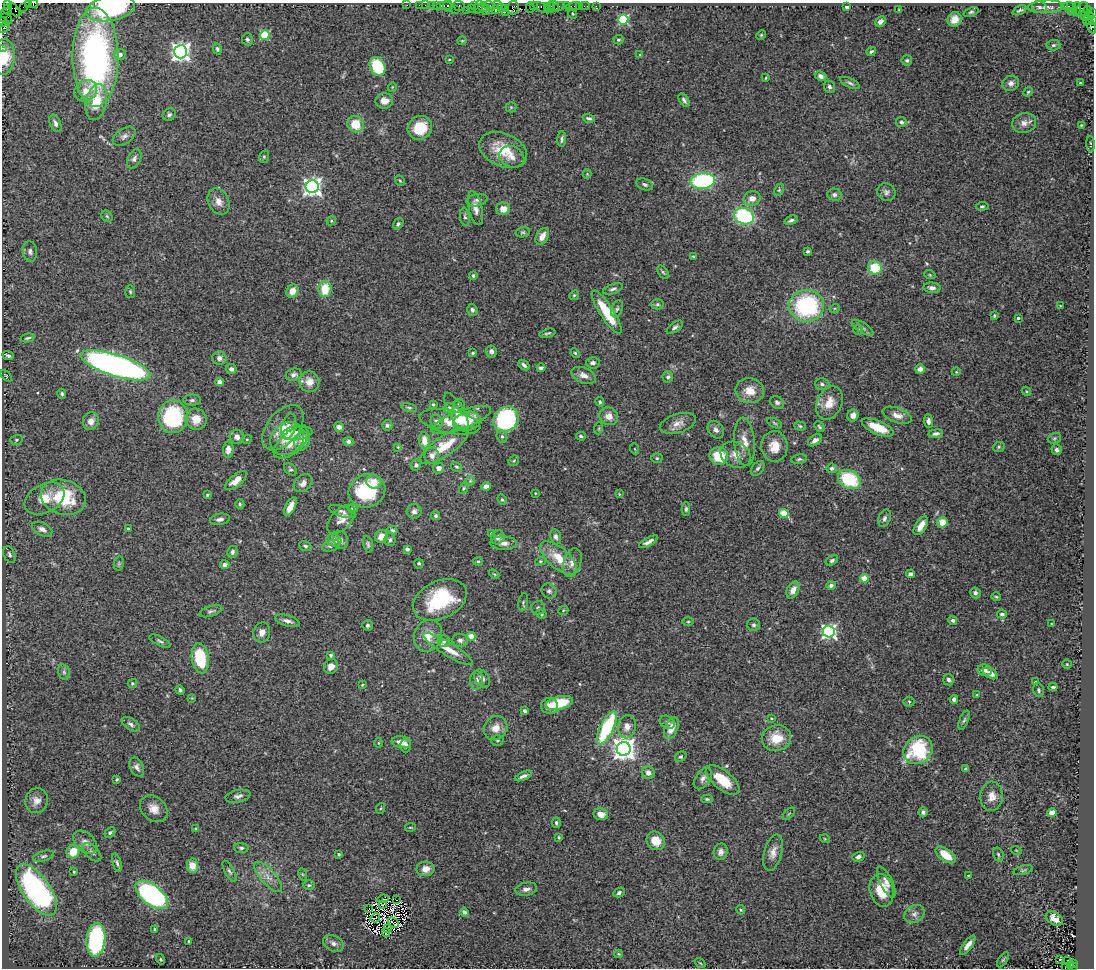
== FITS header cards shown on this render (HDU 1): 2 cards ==
NAXIS1  =                 1092
NAXIS2  =                  966

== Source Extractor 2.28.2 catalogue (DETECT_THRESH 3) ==
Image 1092 x 966 px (HDU 1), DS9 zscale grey, 1 PNG px = 1 image px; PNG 1096 x 970 px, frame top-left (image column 1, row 966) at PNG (2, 3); each listed source drawn as its Kron ellipse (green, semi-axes under 4 px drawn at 4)
Background 2.53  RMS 0.045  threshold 0.134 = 3 sigma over >= 5 px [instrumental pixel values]
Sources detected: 453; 5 with non-positive FLUX_AUTO (blend fragments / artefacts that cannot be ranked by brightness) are neither listed nor drawn; the other 448 listed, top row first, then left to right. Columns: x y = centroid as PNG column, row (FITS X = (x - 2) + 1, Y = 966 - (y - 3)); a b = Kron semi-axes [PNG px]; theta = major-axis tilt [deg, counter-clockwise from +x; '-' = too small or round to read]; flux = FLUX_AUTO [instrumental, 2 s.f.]
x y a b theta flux
28 3 3 2 - 130
7 4 3 3 - 380
33 4 4 2 - 160
407 5 2 2 - 52
419 5 2 2 - 83
425 5 2 2 - 79
431 5 2 2 - 120
436 5 3 2 - 190
448 5 6 3 -82 290
497 5 4 2 - 450
444 6 7 3 0 390
459 6 6 5 - 250
474 6 4 2 - 150
489 6 6 3 -15 430
533 6 3 2 - 150
547 6 3 3 - 140
554 6 7 2 -48 190
559 6 6 3 17 320
566 6 2 2 - 33
574 6 8 3 16 350
579 6 2 2 - 35
585 6 5 2 - 84
596 6 3 2 - 30
847 6 3 3 - 28
1069 6 6 3 -8 280
23 7 2 2 - 81
479 7 7 4 75 630
550 7 5 3 - 220
1039 7 7 6 - 8.6
1046 7 18 6 3 17
1065 7 3 3 - 58
110 8 25 12 10 400
483 8 5 3 - 330
501 8 3 2 - 360
505 8 3 3 - 210
513 8 7 5 78 630
530 8 5 2 - 180
542 8 10 3 -23 720
7 9 5 3 - 630
455 9 3 2 - 100
471 9 3 2 - 110
1076 9 7 2 78 140
1082 9 7 5 60 650
14 10 8 3 -55 420
466 10 2 2 - 190
486 10 5 2 - 230
495 10 3 3 - 1200
899 10 3 2 - 2.1
1019 10 7 3 26 5.7
1088 10 4 3 - 210
1071 11 3 2 - 48
505 12 2 2 - 120
971 12 8 4 18 5.1
1092 12 3 2 - 78
5 14 4 3 - 80
573 14 5 3 - 3.5
1084 16 3 3 - 93
6 19 6 5 - 510
623 19 5 5 - 260
955 19 7 7 - 23
1088 19 7 4 59 1300
1092 21 4 3 - 240
3 22 5 3 - 240
880 22 6 4 46 13
1091 26 8 4 -67 490
4 27 7 2 55 240
265 35 5 5 - 160
761 35 5 4 - 3.4
247 39 6 5 - 7.5
618 40 5 4 - 5.6
462 41 4 4 - 2.8
1053 45 7 5 4 6
2 48 2 2 - 52
217 49 5 4 - 5.7
871 51 5 3 - 4.9
181 52 6 6 - 1600
640 54 4 3 - 2
120 55 6 5 - 18
4 57 18 11 87 61
95 57 49 23 -90 880
449 59 3 2 - 2.3
907 60 5 5 - 5.7
377 66 10 7 -63 150
821 76 6 4 -26 12
766 78 4 3 - 2.4
850 83 11 4 -25 7.8
1011 83 8 7 - 14
1080 83 3 2 - 2.3
392 87 5 3 - 2.1
829 87 6 5 - 8.7
86 91 12 10 35 35
1028 92 5 4 - 3.9
684 100 7 4 -58 8.6
384 101 9 7 1 28
96 102 18 10 78 78
511 107 5 5 - 3.4
169 115 7 6 - 8
589 118 6 4 -15 6.1
901 122 5 5 - 7.6
55 123 9 5 -67 13
1024 123 12 10 17 21
356 124 8 8 - 65
1081 125 4 3 - 2.3
420 128 12 11 - 92
124 136 13 7 34 14
562 139 8 3 87 6.5
1091 144 8 3 -88 3.3
503 150 25 16 -24 87
264 157 6 5 - 4.1
512 157 13 10 -25 24
134 159 10 6 63 11
587 174 4 4 - 3.1
400 181 5 3 - 3.6
703 181 12 8 6 340
645 185 8 5 -22 9
312 187 6 6 - 1400
779 190 7 4 65 4.4
886 192 9 8 - 11
834 195 7 6 - 9.4
752 198 8 7 - 21
477 200 11 6 11 11
219 201 14 10 -63 25
982 206 6 3 6 4.2
475 208 17 6 -77 22
503 209 7 6 - 27
107 216 6 5 - 4.7
744 216 10 8 -17 280
465 217 9 5 -82 6.7
791 220 7 4 20 8.6
331 221 5 4 - 3.1
398 224 6 4 55 6.9
523 232 7 5 12 4.9
542 236 9 6 62 30
30 251 10 7 -83 11
808 251 3 3 - 4.9
694 257 3 3 - 4.6
875 268 7 7 - 93
663 272 7 4 -53 5
930 275 6 3 -19 3.4
473 276 4 4 - 5.8
932 288 8 5 -5 12
325 289 8 6 88 65
613 289 10 5 20 9
292 291 7 5 61 30
130 292 6 5 - 4.7
574 295 5 4 - 4.1
657 304 6 5 - 5.4
806 306 17 16 - 360
1060 306 3 2 - 2
835 308 5 3 - 3.4
617 309 9 5 68 7.9
472 310 6 5 - 7.8
607 312 25 7 -57 100
994 316 3 3 - 4.1
1018 318 3 3 - 4.8
675 327 9 4 36 8.8
863 328 12 5 -32 10
858 329 5 5 - 4.8
547 333 8 2 14 5.3
28 338 7 3 13 5.5
491 351 6 5 - 10
473 353 3 3 - 4.6
575 353 5 4 - 3.5
8 356 6 3 -23 6.3
219 358 7 6 - 14
593 363 7 5 -4 13
115 365 37 10 -18 1500
524 365 6 3 -40 7.5
541 368 4 3 - 7.6
231 369 5 5 - 11
920 369 5 4 - 14
956 372 4 3 - 2.3
294 375 8 6 17 11
584 375 13 7 -23 19
6 376 7 2 -45 2.7
668 377 5 5 - 6.7
220 382 4 4 - 17
309 382 10 10 - 33
822 384 7 5 -14 7.4
750 391 14 12 -11 47
1026 391 5 4 - 3.3
62 394 5 4 - 5.1
192 400 9 5 0 8.1
600 402 5 4 - 5
777 402 7 5 -35 7.1
829 403 17 12 66 45
433 404 3 3 - 4
459 404 5 5 - 5.3
409 408 8 3 -11 4.8
449 408 5 5 - 12
456 412 21 7 -61 24
853 415 6 5 - 16
897 415 15 7 -20 24
609 416 9 8 - 27
173 417 16 15 - 280
196 419 11 10 - 45
506 419 13 12 - 310
461 420 32 9 21 82
91 421 9 8 - 22
467 421 14 9 15 45
928 421 7 4 -87 10
437 422 7 6 - 10
450 422 31 11 -11 56
678 423 19 9 17 25
774 423 8 4 -28 4.5
387 425 5 5 - 6
289 426 13 7 75 17
800 426 6 4 -17 4.5
339 427 5 4 - 9.8
819 427 6 3 -47 4.5
878 427 17 6 -23 68
283 428 26 15 50 57
599 428 6 4 72 4.2
716 430 9 7 -53 14
297 433 15 7 6 32
936 434 7 4 7 7.3
502 436 6 5 - 5.8
581 436 4 3 - 5.8
237 437 7 7 - 14
1054 438 7 5 21 5.6
247 439 5 3 - 2.5
287 439 18 15 41 66
16 440 6 5 - 4.7
815 440 8 5 35 14
302 441 10 7 63 30
424 441 8 5 -83 26
348 442 5 4 - 8.9
745 442 24 10 -85 39
291 443 21 11 40 51
445 446 29 10 35 80
774 446 15 13 -89 42
398 447 3 3 - 2.3
999 447 6 5 - 4.9
635 449 5 3 - 2.5
228 450 8 5 84 17
1057 450 5 5 - 8.6
735 455 16 12 -26 34
432 456 8 7 - 15
719 456 9 9 - 79
657 458 6 5 - 4.8
799 459 8 5 10 6.4
514 461 6 5 - 3.6
416 465 5 5 - 7
457 467 6 4 -29 4.7
438 468 5 5 - 16
758 468 8 5 50 7.6
832 468 5 4 - 8.6
290 469 7 5 -39 5.5
849 479 12 9 -29 170
236 481 13 6 39 28
470 481 5 4 - 4.2
374 482 8 6 -27 26
303 483 10 7 42 15
486 486 5 4 - 16
464 488 6 4 62 4.2
367 491 19 16 26 170
535 493 3 2 - 1.9
619 494 4 3 - 2.6
207 495 4 3 - 3.1
63 497 23 17 -16 170
45 498 21 14 27 55
502 500 5 4 - 4.1
240 504 5 4 - 4.8
290 507 10 5 63 27
353 508 5 4 - 6
686 509 7 4 -90 6.2
414 511 7 7 - 10
343 512 14 5 -18 9.4
784 513 5 4 - 110
436 516 4 4 - 4.8
884 518 9 6 68 9.5
220 519 10 5 11 11
341 519 17 10 48 27
942 522 5 5 - 43
921 526 10 5 58 34
128 528 3 2 - 3.2
42 529 11 6 -26 18
393 530 5 4 - 5.4
491 533 3 3 - 6
382 536 7 6 - 26
498 537 7 6 - 12
556 537 8 5 -79 8.5
334 540 7 6 - 20
341 540 9 7 -64 11
390 540 6 5 - 6.6
648 542 10 3 29 12
504 543 13 6 -2 16
368 544 8 5 -79 6.3
305 546 6 4 -21 5.7
331 546 9 5 19 9.8
407 549 4 3 - 7.8
232 552 6 5 - 7.7
9 555 9 5 -67 7.6
559 558 22 10 -41 71
832 560 7 4 33 7.1
478 561 5 4 - 4.1
540 561 5 4 - 3.4
119 563 7 5 78 4.8
419 563 5 5 - 5.4
572 563 15 8 72 25
225 565 4 4 - 12
494 574 6 3 -43 3.4
911 574 4 3 - 11
864 578 4 4 - 67
831 585 4 4 - 9.3
793 590 9 6 63 23
549 591 8 7 - 9.2
975 593 5 5 - 8.6
996 597 5 3 - 3.6
440 600 28 18 25 200
523 602 9 4 79 5.2
538 608 7 7 - 6.9
211 611 12 5 18 8.1
563 611 5 3 - 3.1
541 614 5 4 - 4.4
1002 614 5 4 - 7.6
953 620 4 4 - 9.5
287 621 12 5 -16 13
688 622 5 3 - 3.2
1051 624 2 2 - 2.3
367 625 5 5 - 5.2
753 625 6 6 - 7.2
829 631 6 6 - 720
262 632 10 8 77 17
428 636 16 14 67 47
472 636 4 4 - 70
460 640 8 6 -9 11
160 641 11 4 -26 7.1
444 641 6 6 - 7.7
448 649 29 6 -31 54
331 655 4 4 - 4.5
200 658 15 8 -81 160
1067 664 4 4 - 3.4
331 666 8 6 52 19
985 670 7 5 -9 10
64 672 8 6 -77 7.6
990 673 8 5 -31 18
482 679 10 6 -55 13
477 680 9 6 -89 13
949 680 6 5 - 7.9
1035 682 3 3 - 2.9
132 683 4 4 - 3.8
362 685 4 3 - 2.5
1053 687 4 3 - 4.6
180 690 5 3 - 5.8
1039 690 7 5 -76 6
977 695 4 4 - 3.9
192 698 4 3 - 2.3
954 699 4 4 - 10
909 702 5 5 - 4
559 703 13 6 13 120
549 706 8 8 - 22
525 711 4 3 - 7.4
771 718 4 3 - 2.7
964 720 10 4 68 6.8
667 722 8 6 -39 7.6
131 724 10 5 -33 9.9
627 727 12 9 79 23
496 728 12 11 - 33
607 728 18 6 64 270
671 728 11 6 67 37
776 738 15 13 10 61
497 740 6 5 - 5.4
401 742 9 5 -11 29
378 743 5 3 - 3.2
406 746 7 5 89 8
624 749 7 7 - 2600
918 750 15 13 39 210
681 757 6 4 35 4.6
137 767 10 6 -63 12
966 769 4 3 - 5.8
648 773 7 6 - 14
523 776 9 4 23 9.8
703 778 12 7 56 13
117 779 4 3 - 3.9
723 780 20 9 -39 85
238 796 13 6 12 13
992 796 14 11 85 29
707 799 5 4 - 4.1
36 801 12 11 - 24
381 808 5 3 - 2.7
154 809 15 11 -43 31
923 812 4 4 - 8.6
1052 813 5 4 - 33
601 814 7 6 - 24
789 814 8 3 45 3.5
556 823 5 4 - 6.1
410 827 5 3 - 2.9
196 829 4 4 - 3.8
110 833 6 4 42 5.8
559 837 4 3 - 3.1
825 839 5 3 - 2.4
656 841 10 8 -47 43
85 842 14 9 -40 21
241 848 7 5 -5 7.5
1016 850 5 3 - 2.6
73 852 7 6 - 54
92 852 11 6 -44 11
721 852 8 7 - 18
773 852 18 9 75 26
339 854 4 3 - 3.2
998 854 7 5 -73 5.7
946 855 11 6 -35 54
43 856 10 5 17 8
858 857 6 4 15 8.8
117 863 9 4 -72 7.6
192 866 7 5 -86 44
426 869 9 7 8 28
1023 870 10 4 14 5.2
229 871 11 4 -60 7.3
74 872 3 3 - 3.4
302 874 6 4 -70 4.2
968 875 4 2 - 2.2
268 877 19 7 -48 28
886 882 17 6 -64 19
309 885 6 5 - 4.9
526 889 11 6 10 15
36 890 30 13 -55 630
882 890 16 12 -76 69
619 893 6 4 27 6.7
152 895 19 10 -38 480
383 899 6 2 7 0.52
397 900 2 2 - 1.4
382 905 4 2 - 2.4
369 909 2 2 - 5
741 910 5 4 - 3.4
464 912 4 3 - 9.4
914 914 11 8 33 17
375 918 5 2 - 2
1054 919 9 6 -33 20
393 923 6 2 -45 6
155 929 3 3 - 3
387 929 3 2 - 2.9
386 932 4 2 - 3.3
96 940 17 9 84 340
189 941 3 3 - 7.1
333 943 11 7 -28 15
968 945 11 4 53 20
619 954 4 3 - 2.9
161 959 5 4 - 3.2
1003 960 8 3 56 3.8
1059 960 3 3 - 5.6
1068 961 3 2 - 1.5
700 963 6 3 -37 2.9
1073 963 3 2 - 300
1070 966 4 3 - 190
1073 967 3 3 - 190
1065 968 2 2 - 10
At the frame edge (FLAGS 8, measured only in part): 11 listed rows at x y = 28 3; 7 4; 33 4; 110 8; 1092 12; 1092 21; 3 22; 1091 26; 2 48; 4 57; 1065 968
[5 non-positive-flux detections neither listed nor drawn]